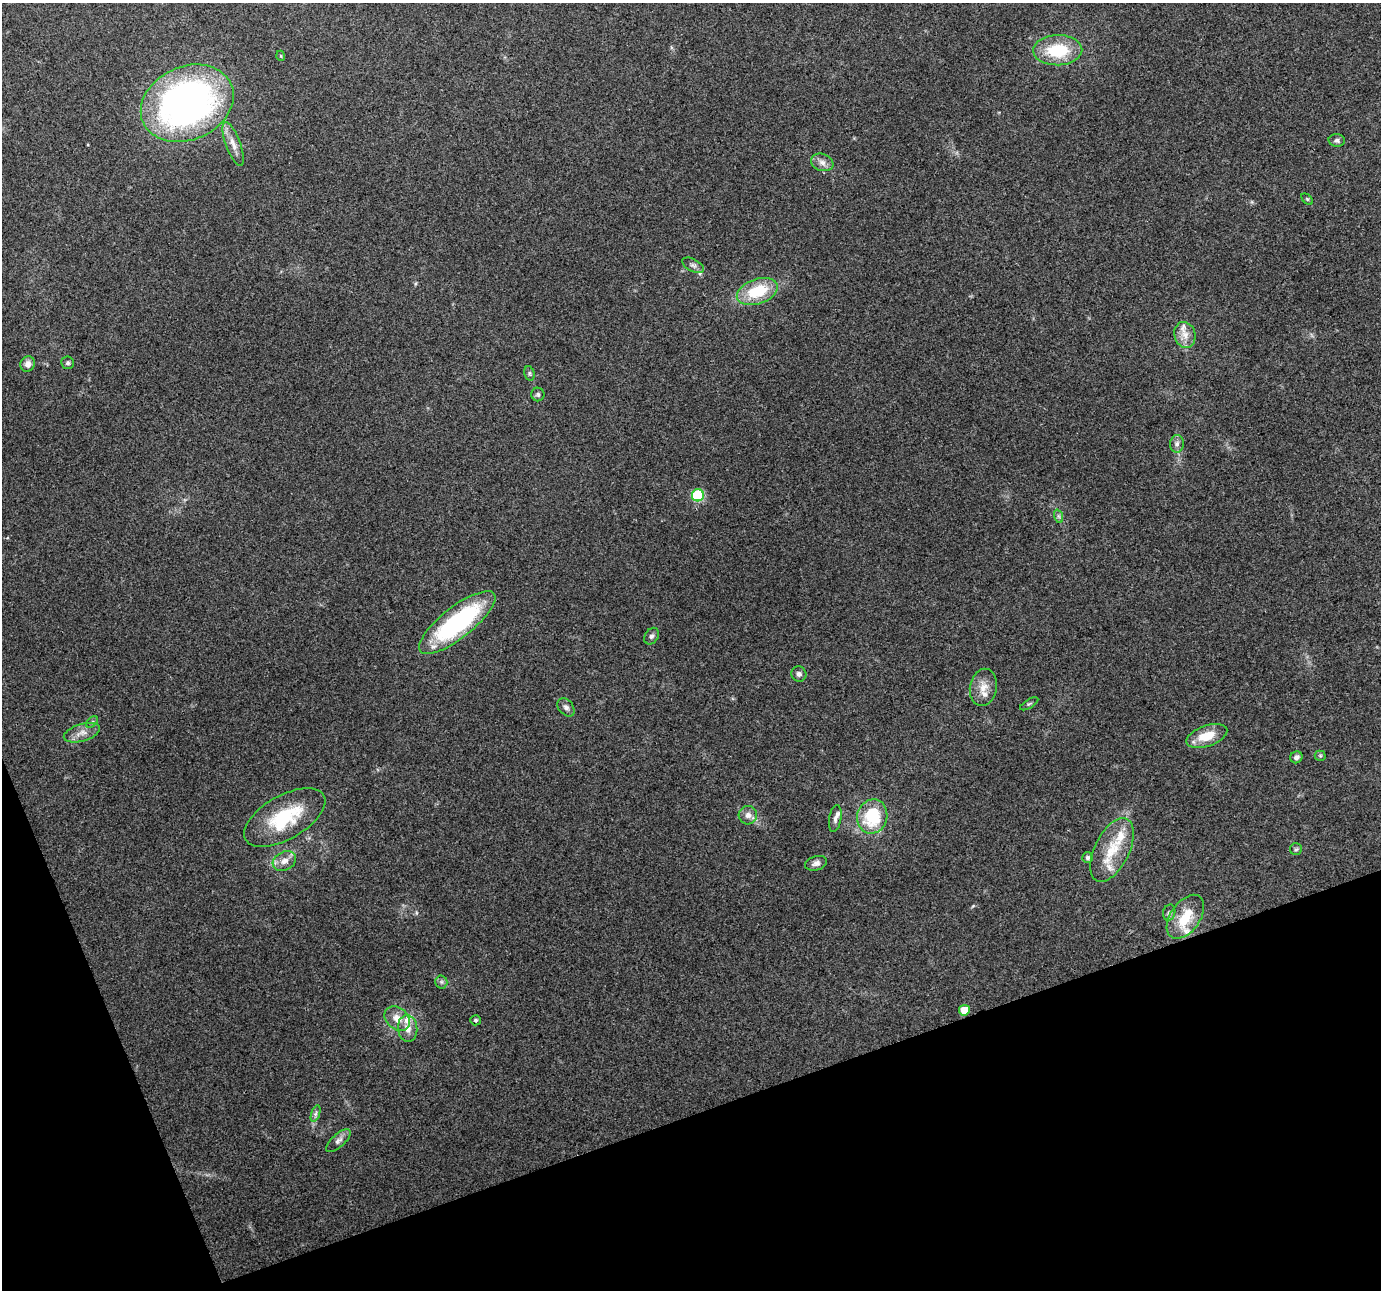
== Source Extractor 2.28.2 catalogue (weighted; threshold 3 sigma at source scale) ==
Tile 14 of 4 x 4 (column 2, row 4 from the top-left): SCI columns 1380-2758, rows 77-1364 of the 5517 x 5359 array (HDU 1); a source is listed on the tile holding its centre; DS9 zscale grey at full resolution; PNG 1383 x 1292 px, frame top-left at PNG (2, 3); each listed source drawn as its Kron ellipse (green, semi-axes under 4 px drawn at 4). Shown black and unused: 17% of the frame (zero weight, under 3 of 4 exposures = <1% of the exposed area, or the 3 px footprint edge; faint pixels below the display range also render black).
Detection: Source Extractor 2.28.2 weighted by HDU 2 'WHT'; one run over the whole footprint, this tile lists its part. Background 0.192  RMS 0.0071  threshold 0.0322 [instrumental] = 3 sigma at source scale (4.5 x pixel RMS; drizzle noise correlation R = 1.50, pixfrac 1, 0.0396/0.0396 arcsec/px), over >= 5 px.
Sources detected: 55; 1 inside a brighter object's white glare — neither listed nor drawn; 8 inside a brighter listed object's ellipse — not listed separately; the other 46 listed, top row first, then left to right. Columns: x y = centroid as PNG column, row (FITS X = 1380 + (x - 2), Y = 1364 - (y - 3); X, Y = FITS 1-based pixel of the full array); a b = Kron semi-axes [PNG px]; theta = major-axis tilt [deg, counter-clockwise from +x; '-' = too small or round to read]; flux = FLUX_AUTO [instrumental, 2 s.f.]
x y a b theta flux
1058 50 24 15 1 33
281 56 5 3 - 0.6
187 103 48 36 24 320
1337 140 8 6 -3 2.1
233 144 23 7 -70 6.8
822 162 11 8 -19 4.2
1307 199 7 4 -45 0.89
693 265 12 6 -29 2.4
757 291 21 12 19 30
1185 335 13 10 -74 6.9
68 363 6 6 - 1.5
28 364 8 7 - 4.3
529 373 7 5 -74 1.4
538 394 7 6 - 1.5
1177 444 9 7 85 2.8
698 495 6 6 - 61
1058 516 7 4 -71 1.5
457 623 47 15 38 100
652 636 9 6 58 2
799 674 8 7 - 2.5
983 687 19 13 79 9.2
1029 704 10 2 31 1
566 707 10 7 -50 2.8
92 722 7 4 45 1.2
82 733 19 8 17 6.4
1207 736 21 10 19 16
1320 756 5 5 - 0.97
1296 757 6 5 - 2.7
748 815 9 9 - 4.2
872 816 17 15 75 39
285 817 45 22 30 45
835 819 14 6 81 3.1
1296 849 6 6 - 1.4
1112 850 34 17 64 24
1088 858 5 5 - 1.6
284 861 12 9 28 5.6
816 863 11 7 16 3.1
1169 913 8 6 75 1.8
1185 917 25 14 55 20
441 982 6 6 - 1.8
964 1010 5 5 - 12
397 1019 14 10 -41 8.1
476 1020 5 5 - 1.4
408 1028 13 9 -84 6.9
315 1114 8 4 71 1.8
338 1141 15 6 42 3.5